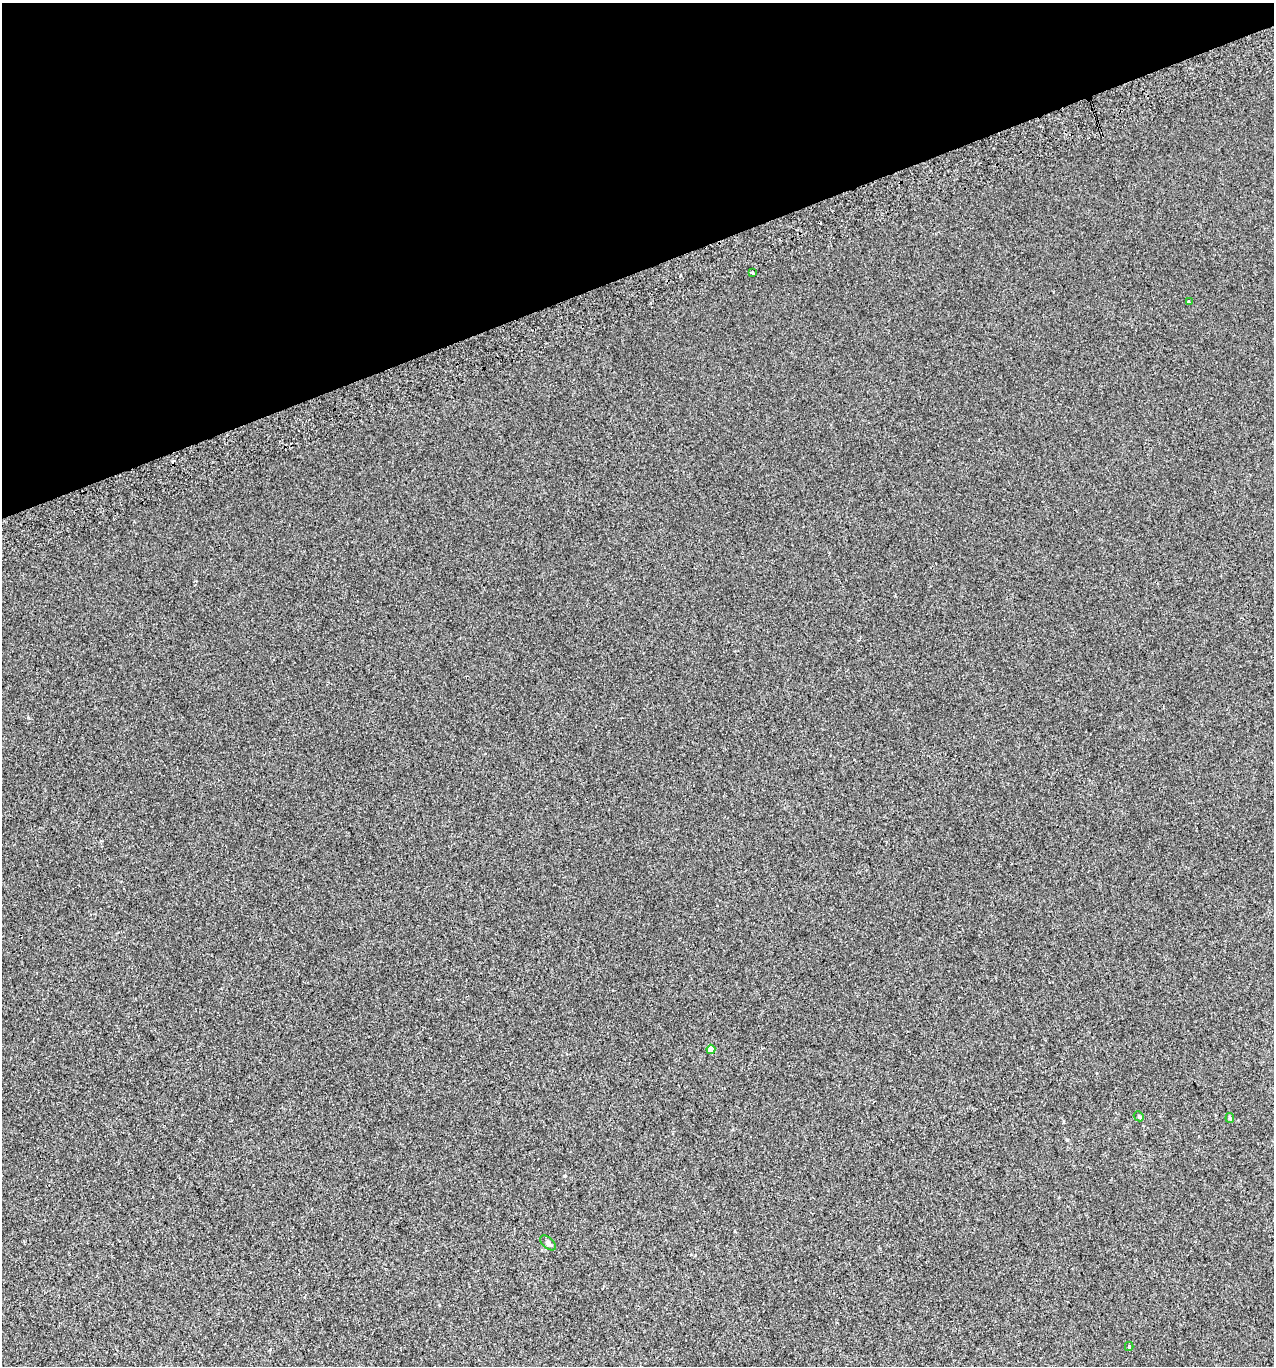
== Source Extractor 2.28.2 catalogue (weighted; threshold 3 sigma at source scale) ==
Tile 3 of 4 x 4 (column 3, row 1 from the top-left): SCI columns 2630-3901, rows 4133-5496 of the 5313 x 5536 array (HDU 1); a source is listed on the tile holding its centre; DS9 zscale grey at full resolution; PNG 1276 x 1368 px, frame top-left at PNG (2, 3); each listed source drawn as its Kron ellipse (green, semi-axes under 4 px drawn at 4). Shown black and unused: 20% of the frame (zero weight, under 2 of 3 exposures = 2% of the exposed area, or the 3 px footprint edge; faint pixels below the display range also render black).
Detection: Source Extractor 2.28.2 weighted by HDU 2 'WHT'; one run over the whole footprint, this tile lists its part. Background 0.00305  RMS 0.0074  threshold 0.0333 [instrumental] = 3 sigma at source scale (4.5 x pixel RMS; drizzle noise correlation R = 1.50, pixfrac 1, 0.0396/0.0396 arcsec/px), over >= 5 px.
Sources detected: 10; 3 cosmic-ray / hot-pixel residue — neither listed nor drawn; the other 7 listed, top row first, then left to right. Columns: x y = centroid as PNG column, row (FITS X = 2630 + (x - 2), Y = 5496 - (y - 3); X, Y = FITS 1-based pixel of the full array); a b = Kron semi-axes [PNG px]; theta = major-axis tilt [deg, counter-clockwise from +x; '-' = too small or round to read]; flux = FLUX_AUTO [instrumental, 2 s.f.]
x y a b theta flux
752 273 3 3 - 9.3
1189 302 4 3 - 0.96
711 1049 4 4 - 7.1
1139 1116 5 4 - 0.95
1230 1118 5 4 - 0.87
548 1243 9 5 -41 1.9
1129 1346 4 4 - 0.73